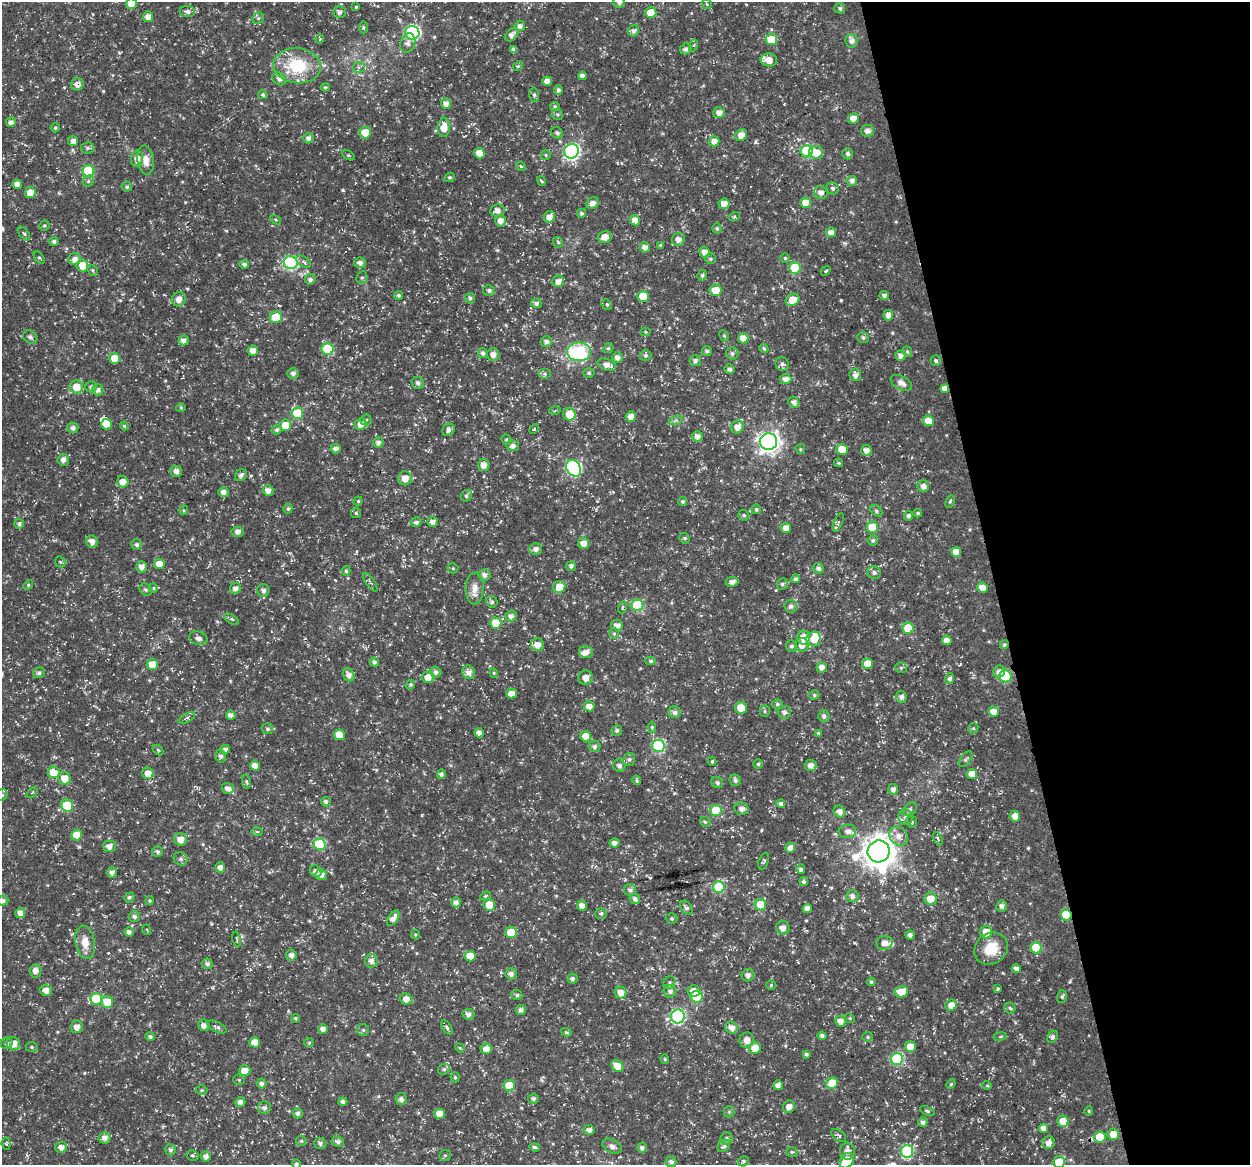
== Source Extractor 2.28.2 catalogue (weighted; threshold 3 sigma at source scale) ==
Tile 12 of 4 x 4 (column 4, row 3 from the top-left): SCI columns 3795-5042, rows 1209-2371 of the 5044 x 4838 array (HDU 1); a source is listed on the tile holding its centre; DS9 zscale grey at full resolution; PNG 1252 x 1167 px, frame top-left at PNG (2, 2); each listed source drawn as its Kron ellipse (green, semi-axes under 4 px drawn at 4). Shown black and unused: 20% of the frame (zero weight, under 3 of 5 exposures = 3% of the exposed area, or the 3 px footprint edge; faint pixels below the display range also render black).
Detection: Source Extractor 2.28.2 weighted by HDU 2 'WHT'; one run over the whole footprint, this tile lists its part. Background 0.0242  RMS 0.0022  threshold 0.00992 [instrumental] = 3 sigma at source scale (4.5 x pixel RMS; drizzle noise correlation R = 1.50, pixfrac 1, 0.0396/0.0396 arcsec/px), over >= 5 px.
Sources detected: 578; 2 inside a brighter object's white glare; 1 cosmic-ray / hot-pixel residue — neither listed nor drawn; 5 inside a brighter listed object's ellipse — not listed separately; of the other 570, all 500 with FLUX_AUTO >= 0.263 (the completeness limit of this list) listed and drawn (70 fainter detections not listed), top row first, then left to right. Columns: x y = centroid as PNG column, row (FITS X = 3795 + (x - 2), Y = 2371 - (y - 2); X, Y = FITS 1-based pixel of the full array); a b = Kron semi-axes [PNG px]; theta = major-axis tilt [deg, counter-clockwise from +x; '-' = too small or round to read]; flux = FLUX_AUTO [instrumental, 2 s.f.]
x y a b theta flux
619 2 6 6 - 0.81
131 4 5 5 - 2
707 4 5 5 - 0.29
356 7 4 3 - 0.28
840 8 5 5 - 0.56
187 11 8 5 -8 0.78
339 12 6 6 - 0.83
651 13 5 5 - 4.7
148 17 5 5 - 1.4
258 18 6 5 - 0.43
520 26 5 5 - 0.88
364 27 6 3 90 0.28
634 31 5 5 - 0.79
412 33 7 7 - 39
512 35 8 5 45 1
320 39 4 4 - 0.26
771 39 6 5 - 5.1
852 41 7 6 - 1.1
408 43 10 7 68 1.1
694 45 6 4 70 0.34
686 49 6 5 - 0.75
514 50 4 4 - 0.93
769 60 8 6 -4 2.3
297 66 24 17 -6 11
518 66 5 4 - 0.3
359 67 6 5 - 0.57
582 76 4 4 - 0.95
279 79 7 6 - 1.1
547 81 5 4 - 2
77 84 6 6 - 1
325 87 4 4 - 0.31
558 90 5 4 - 0.61
263 95 5 4 - 0.43
534 95 7 5 -89 0.51
446 104 5 5 - 1.2
555 107 5 4 - 0.37
719 113 6 5 - 1.2
557 114 5 5 - 0.4
853 118 5 5 - 1.9
11 122 5 5 - 0.83
444 127 10 6 84 2.9
55 128 5 4 - 0.39
867 131 6 6 - 1
365 133 6 5 - 3.8
557 133 6 5 - 0.49
741 135 6 5 - 1.9
308 138 5 5 - 0.99
73 141 5 5 - 1
714 141 5 5 - 1.6
88 148 6 5 - 0.55
571 151 7 7 - 47
807 151 6 6 - 19
816 152 7 6 - 3.1
479 153 5 5 - 3.3
848 154 6 5 - 0.6
348 155 7 4 -31 0.3
546 155 5 4 - 0.33
137 159 8 6 84 1.6
146 160 14 8 -83 2.1
521 166 5 4 - 0.32
88 171 6 6 - 14
450 177 5 4 - 0.41
88 181 6 5 - 0.41
541 181 5 3 - 0.28
852 181 5 5 - 0.92
17 184 5 4 - 1.3
127 187 5 5 - 0.5
833 188 6 6 - 0.6
821 192 7 6 - 1.2
30 193 5 5 - 2.5
593 203 6 5 - 1.3
806 203 5 5 - 3.8
724 204 5 5 - 1.8
497 210 7 6 - 1.2
581 213 4 4 - 0.49
549 217 6 5 - 1.7
734 217 5 3 - 0.27
276 220 6 3 -31 0.27
635 220 5 5 - 2.2
500 221 6 5 - 1.5
44 225 5 5 - 0.35
717 228 5 4 - 0.39
831 232 5 5 - 1.4
24 233 8 4 -51 0.43
605 237 7 6 - 2
678 239 6 6 - 1.2
54 241 5 4 - 0.68
558 242 6 4 -45 0.32
661 245 4 3 - 0.4
645 247 5 5 - 1.4
705 252 5 5 - 1.6
39 258 7 4 -49 0.39
785 258 5 5 - 0.38
75 259 6 6 - 1.3
711 259 5 5 - 0.39
303 262 8 5 -38 0.49
291 263 7 6 - 32
360 263 6 5 - 1
244 264 5 4 - 0.63
82 265 6 6 - 3
795 268 6 6 - 10
93 270 6 5 - 0.35
826 271 5 4 - 0.3
702 275 5 4 - 0.46
362 278 6 5 - 0.42
310 279 5 5 - 0.68
558 281 6 5 - 1.5
489 290 6 5 - 0.6
715 290 6 6 - 3.2
399 295 4 4 - 0.37
884 295 5 4 - 0.6
643 296 5 5 - 4.7
470 298 5 5 - 0.55
179 299 7 6 - 1.5
792 300 7 5 32 3.2
536 303 5 5 - 0.73
607 304 5 4 - 0.36
888 315 5 5 - 1.3
276 317 6 6 - 5.7
646 332 5 4 - 0.28
724 336 6 4 -64 0.31
30 337 7 6 - 0.82
863 337 6 5 - 0.53
743 338 5 5 - 2.2
184 340 5 5 - 1.1
546 342 6 5 - 0.85
608 348 5 4 - 0.35
328 349 6 6 - 13
764 349 5 4 - 0.39
253 351 5 5 - 1.8
707 351 5 5 - 0.6
579 352 12 9 0 26
907 352 5 4 - 0.35
483 353 5 5 - 0.64
732 353 6 6 - 0.57
493 355 6 6 - 1.3
646 355 6 5 - 0.52
900 355 5 5 - 1.3
115 358 5 5 - 3.7
617 358 5 5 - 1.1
936 360 5 5 - 0.52
695 361 5 5 - 0.78
782 364 7 6 - 0.63
607 365 10 5 -20 1.8
729 369 5 4 - 0.65
293 373 6 5 - 0.83
589 373 5 4 - 0.39
545 374 6 5 - 0.45
855 375 6 6 - 1.1
785 379 6 5 - 1.3
418 383 6 6 - 0.82
901 383 11 6 -28 1.3
76 387 7 6 - 3.2
91 387 5 5 - 0.66
945 388 4 4 - 1.4
98 390 6 5 - 1
794 402 6 5 - 1.1
181 408 5 4 - 0.28
555 410 6 3 21 0.27
297 413 6 5 - 10
569 414 6 6 - 3.9
631 416 5 5 - 1.5
366 420 5 5 - 0.37
676 420 7 4 18 0.5
928 421 5 5 - 3.2
106 424 5 5 - 3.2
361 424 6 5 - 1.5
285 425 6 5 - 2.7
124 426 4 4 - 0.32
737 427 7 6 - 1.8
73 428 5 5 - 0.91
534 429 6 3 47 0.27
277 430 5 4 - 0.59
449 430 6 5 - 0.79
697 436 5 5 - 1.2
506 440 5 4 - 0.29
378 442 5 5 - 0.87
768 442 8 8 - 130
513 446 6 5 - 0.91
336 449 5 4 - 0.99
800 449 5 4 - 0.27
842 449 6 5 - 4
866 450 5 5 - 1.5
63 460 6 5 - 1.1
838 463 4 4 - 0.32
484 465 6 6 - 1.6
574 468 9 6 -58 39
176 471 6 5 - 1.1
241 475 6 5 - 0.75
405 478 7 6 - 2.3
123 482 6 5 - 1.8
923 486 6 6 - 1.2
268 490 5 5 - 1.5
224 492 5 5 - 1.1
466 496 6 5 - 0.49
358 501 4 4 - 0.28
682 501 4 4 - 0.48
950 501 6 4 62 0.32
288 509 5 4 - 0.41
756 509 5 5 - 0.45
184 510 4 4 - 0.26
876 511 6 4 -42 0.45
356 513 5 5 - 0.33
918 513 4 4 - 0.38
744 515 6 5 - 0.43
908 516 5 4 - 0.66
416 522 5 5 - 0.64
433 522 5 5 - 1.2
838 522 10 4 67 0.41
19 524 5 5 - 0.73
872 527 6 5 - 6.3
786 528 5 5 - 1.6
238 532 6 5 - 0.97
684 538 5 5 - 0.42
873 540 5 5 - 0.5
92 542 6 5 - 1.5
583 543 5 5 - 1.8
137 545 5 5 - 0.62
536 549 6 6 - 1.2
956 552 5 5 - 2.1
60 562 6 5 - 0.34
159 564 5 5 - 3
571 566 5 5 - 0.64
142 567 5 5 - 1.3
453 568 5 5 - 0.31
818 568 5 5 - 0.73
346 571 5 4 - 0.37
874 572 7 6 - 0.79
484 575 6 6 - 1
795 579 4 4 - 0.57
370 582 11 4 -55 0.44
732 582 6 5 - 0.95
782 584 6 5 - 0.58
28 585 5 4 - 0.31
559 587 6 5 - 2.9
153 588 5 4 - 0.29
235 588 6 5 - 1.1
983 588 5 5 - 2.5
475 589 16 9 88 2.2
146 590 7 5 -43 0.52
263 590 6 6 - 0.94
492 602 6 5 - 0.53
637 605 6 6 - 16
791 606 6 6 - 0.82
622 607 6 3 72 0.33
511 616 5 5 - 0.9
232 619 8 3 -32 0.37
496 623 6 5 - 6.6
617 625 6 5 - 1.2
908 628 5 5 - 7.1
614 634 5 5 - 0.42
198 638 9 6 -18 0.87
804 638 7 6 - 3.3
814 639 7 7 - 3.3
947 640 5 4 - 1.9
537 645 6 6 - 1.8
802 645 7 6 - 1.7
1004 645 4 4 - 0.41
791 646 6 5 - 0.65
586 652 7 6 - 1.5
651 661 5 4 - 0.47
374 662 4 4 - 0.57
152 664 5 5 - 3.1
868 664 5 5 - 2.9
822 667 5 5 - 1.4
901 668 5 5 - 0.39
436 672 5 5 - 0.8
469 672 7 6 - 1.5
999 672 6 5 - 1.1
39 673 6 5 - 0.68
494 673 4 4 - 0.27
349 675 7 5 -61 1.3
1005 676 6 6 - 14
428 677 6 6 - 2.4
586 678 7 7 - 1.7
950 679 5 4 - 0.78
410 685 5 4 - 0.4
511 694 5 5 - 2
814 695 5 4 - 0.41
901 697 6 5 - 0.8
777 704 5 5 - 0.42
589 706 5 5 - 1.7
741 708 6 6 - 3.2
765 711 5 5 - 0.36
993 711 5 5 - 1.9
675 712 6 6 - 0.8
784 712 7 6 - 0.96
231 715 5 4 - 1
824 716 6 5 - 0.83
187 718 9 3 29 0.46
652 727 5 4 - 0.35
973 728 5 5 - 0.31
267 729 5 5 - 0.49
617 730 5 5 - 0.52
479 733 5 4 - 1.2
818 733 4 3 - 0.34
339 735 5 5 - 4
586 736 5 5 - 2.8
594 746 6 5 - 0.72
658 746 6 6 - 24
225 749 5 4 - 0.93
158 750 6 4 -46 0.31
221 756 6 5 - 0.69
629 759 7 6 - 0.61
966 759 9 5 53 0.56
712 761 4 3 - 0.38
758 764 4 4 - 0.37
255 765 5 5 - 2
619 766 6 6 - 0.83
811 766 6 5 - 1.3
54 772 6 5 - 5.9
148 773 6 5 - 2.2
441 774 5 4 - 0.71
972 774 5 5 - 2.8
64 778 6 6 - 3
637 780 5 3 - 0.38
735 780 6 5 - 0.63
246 782 7 4 -79 0.39
717 783 6 5 - 0.61
228 788 6 5 - 1.1
893 789 5 5 - 1.1
32 792 6 3 43 0.28
2 795 6 5 - 0.52
326 802 5 4 - 0.64
781 804 4 4 - 0.82
67 806 6 5 - 9.3
741 809 7 6 - 1
910 809 8 6 44 0.6
716 811 5 5 - 9.4
839 812 6 5 - 1.4
1015 816 5 5 - 1.7
905 817 7 7 - 0.93
705 822 6 4 -44 0.34
912 822 6 5 - 0.46
847 831 9 6 3 1.1
257 832 6 4 0 0.29
76 835 5 5 - 3.5
899 836 10 8 -48 1.9
180 839 6 6 - 2.1
938 839 7 4 -65 0.43
615 843 5 4 - 1.2
320 844 6 6 - 14
109 846 6 5 - 1.3
790 848 5 4 - 1.5
879 851 11 11 - 410
158 852 5 5 - 0.64
181 859 7 6 - 0.63
764 861 8 5 71 0.47
220 867 5 5 - 1.4
801 869 5 4 - 0.54
316 871 6 5 - 0.98
112 872 5 4 - 0.87
321 875 6 5 - 1.4
804 882 4 4 - 0.49
719 887 6 6 - 14
630 890 6 6 - 0.64
486 896 5 4 - 0.31
852 896 6 6 - 0.9
129 897 5 5 - 0.5
635 899 5 5 - 0.83
931 899 6 6 - 3.9
3 901 5 5 - 0.7
150 901 4 4 - 0.29
456 902 5 5 - 0.92
489 905 6 5 - 4.2
760 905 6 5 - 4.8
582 906 5 4 - 1.5
1002 906 5 5 - 0.86
686 908 8 5 -54 0.76
807 908 4 4 - 1.4
20 913 5 5 - 1.3
601 913 6 5 - 0.49
1066 915 5 5 - 6.6
134 916 6 5 - 0.77
393 918 8 5 56 1.3
672 918 6 5 - 0.4
783 928 7 6 - 1.6
147 930 5 3 - 0.27
129 932 4 4 - 0.82
986 932 6 6 - 3
511 933 5 5 - 7.2
415 935 5 3 - 0.27
910 935 4 4 - 0.97
237 939 7 3 -77 0.3
85 942 17 9 -80 3
884 943 8 6 8 1.6
1036 948 6 5 - 7.2
991 949 17 15 36 5
291 955 5 5 - 1.1
470 956 5 5 - 3.9
371 961 7 6 - 1.2
207 964 5 5 - 0.7
1016 969 4 4 - 1
35 971 6 6 - 1.3
511 974 6 5 - 0.91
748 975 6 6 - 0.72
572 979 5 5 - 0.7
669 982 6 5 - 0.48
871 982 4 3 - 0.45
771 985 5 4 - 0.3
998 989 3 3 - 0.36
46 990 6 5 - 1.6
670 991 6 6 - 0.8
693 991 6 5 - 1.6
621 992 6 5 - 2.1
901 992 7 5 15 3.4
517 995 5 5 - 0.51
697 997 6 6 - 9.9
1062 997 6 5 - 0.41
96 999 6 6 - 9.7
406 999 6 5 - 1.7
107 1002 6 6 - 4.6
951 1005 6 5 - 1.8
1010 1008 6 5 - 0.4
521 1010 5 5 - 0.91
468 1014 6 5 - 0.99
678 1016 7 7 - 34
295 1018 4 4 - 0.38
850 1018 5 4 - 0.29
840 1021 5 5 - 1.5
204 1025 6 5 - 1.1
77 1027 6 6 - 1.2
217 1027 10 5 -27 0.63
447 1028 8 4 -61 0.44
731 1028 6 6 - 1.5
323 1029 5 5 - 1.2
363 1030 6 6 - 0.47
566 1032 5 3 - 0.29
150 1036 4 4 - 0.57
822 1036 4 4 - 0.77
1000 1036 7 3 9 0.3
868 1037 5 4 - 0.34
1052 1037 6 5 - 0.59
747 1040 8 7 - 1.3
255 1042 5 5 - 2.7
7 1043 6 5 - 0.5
309 1043 5 4 - 0.28
13 1044 7 6 - 2.3
32 1047 6 5 - 0.39
910 1047 5 5 - 2.7
460 1048 5 4 - 0.27
755 1048 6 6 - 2.7
486 1049 5 5 - 1.9
806 1054 4 3 - 0.47
665 1059 5 4 - 0.28
897 1059 6 6 - 18
617 1066 6 5 - 2.5
444 1069 6 5 - 0.54
245 1070 5 5 - 2.5
455 1077 5 4 - 0.31
239 1080 5 5 - 0.34
262 1083 5 5 - 0.65
832 1083 6 5 - 4.7
951 1084 5 4 - 0.27
778 1085 5 5 - 1
987 1085 5 4 - 0.28
509 1086 6 5 - 5.5
202 1090 6 5 - 0.35
401 1099 6 5 - 0.9
534 1099 5 5 - 0.68
240 1102 5 5 - 0.98
343 1102 4 4 - 0.79
789 1107 6 5 - 1.5
264 1108 6 6 - 0.8
927 1111 8 4 -25 0.38
1089 1111 5 4 - 0.26
729 1112 5 5 - 0.34
298 1113 5 5 - 0.77
440 1114 5 5 - 2.5
1063 1121 6 5 - 4.4
923 1122 5 4 - 0.83
1043 1128 5 4 - 1.3
589 1130 5 5 - 1.1
1113 1134 6 5 - 2.7
839 1135 8 5 -39 0.54
1100 1137 6 5 - 6.3
105 1138 6 6 - 1.3
726 1138 6 6 - 0.58
301 1141 5 5 - 0.35
338 1142 6 5 - 0.79
320 1143 6 5 - 0.74
1049 1143 6 6 - 1.2
6 1144 6 4 -84 0.29
612 1146 10 6 -28 0.88
724 1146 7 5 43 0.68
61 1147 6 5 - 1.2
535 1147 5 4 - 0.56
642 1148 5 5 - 0.74
170 1150 5 5 - 0.68
847 1151 8 7 - 1.4
907 1151 6 6 - 21
792 1152 6 5 - 0.38
193 1155 6 5 - 0.44
445 1155 6 5 - 0.39
206 1156 5 5 - 1
743 1161 6 5 - 0.4
847 1161 8 6 52 5.9
671 1162 5 5 - 0.83
1059 1162 6 6 - 5.4
296 1164 5 4 - 0.54
Overlapping masked pixels (flux is a lower limit): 5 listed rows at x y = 77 84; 945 388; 1004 645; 1066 915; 1100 1137
Isophote crosses this tile's border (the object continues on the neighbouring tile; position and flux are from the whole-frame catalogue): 7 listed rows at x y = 619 2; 131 4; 2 795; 3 901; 847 1161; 1059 1162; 296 1164